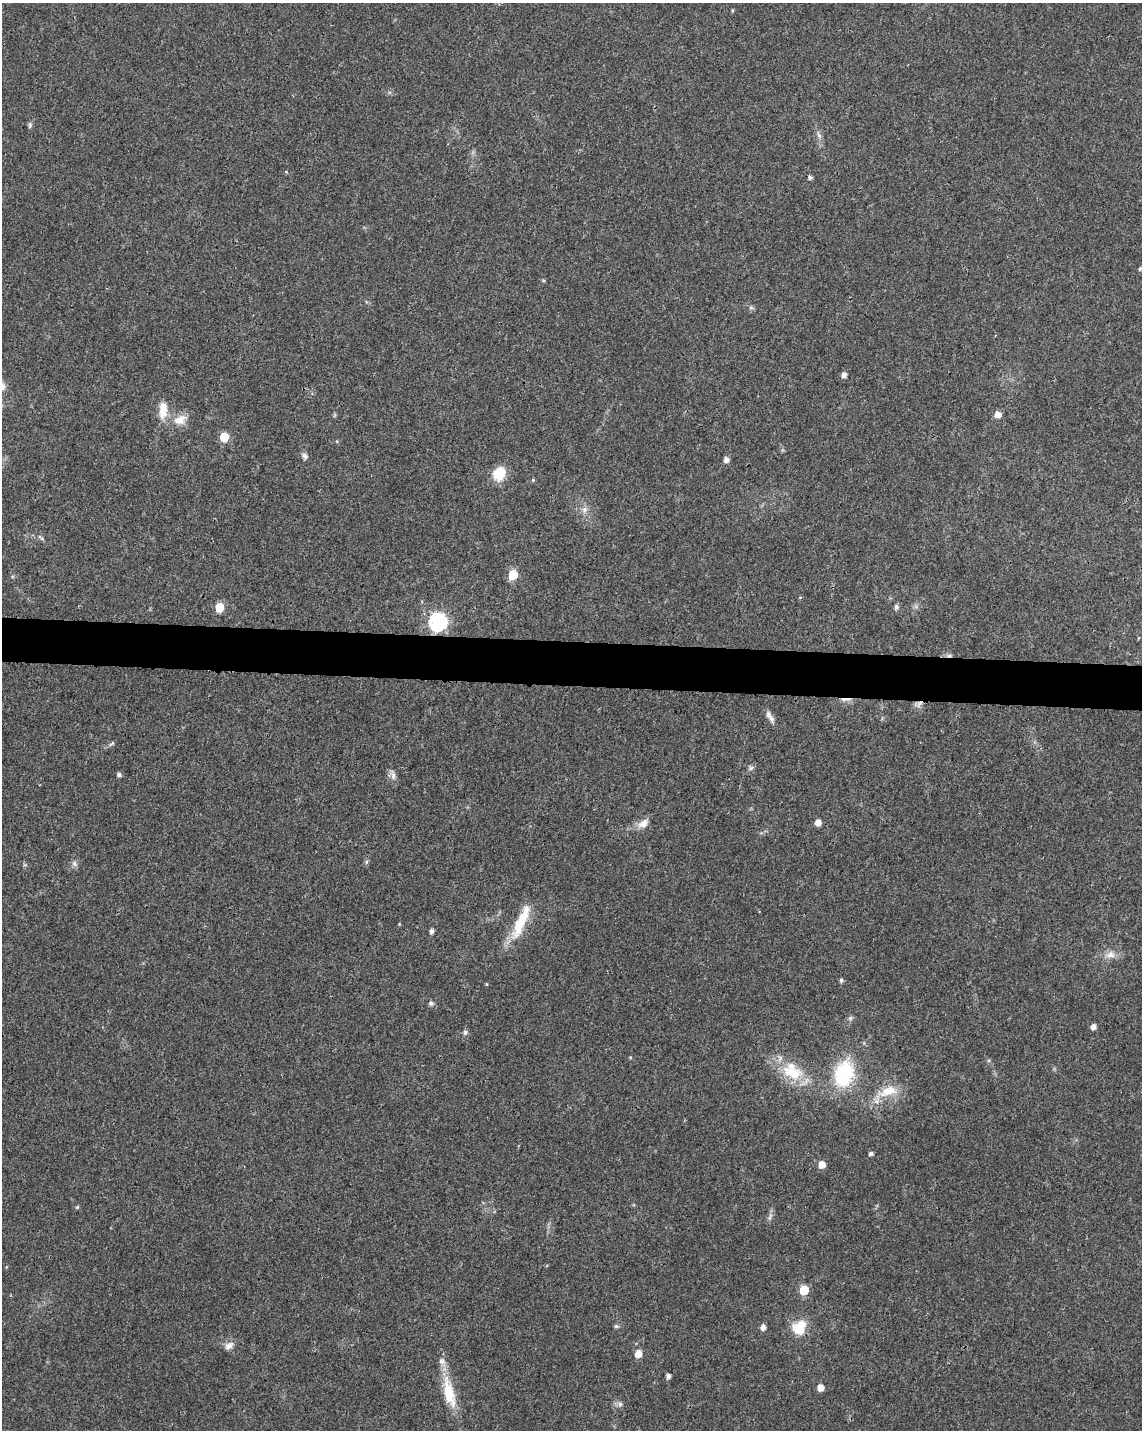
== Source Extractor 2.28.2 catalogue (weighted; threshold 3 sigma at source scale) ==
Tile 6 of 4 x 3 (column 2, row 2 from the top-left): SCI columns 1144-2283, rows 1661-3088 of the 4573 x 4801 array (HDU 1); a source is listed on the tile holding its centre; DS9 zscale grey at full resolution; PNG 1144 x 1432 px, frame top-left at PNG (2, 3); no overlay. Shown black and unused: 3% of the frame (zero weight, under 3 of 4 exposures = <1% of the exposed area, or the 3 px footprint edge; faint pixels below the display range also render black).
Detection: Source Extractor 2.28.2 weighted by HDU 2 'WHT'; one run over the whole footprint, this tile lists its part. Background 0.0197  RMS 0.0028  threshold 0.0128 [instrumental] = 3 sigma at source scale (4.5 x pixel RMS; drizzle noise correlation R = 1.50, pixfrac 1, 0.0396/0.0396 arcsec/px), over >= 5 px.
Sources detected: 63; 2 cosmic-ray / hot-pixel residue — not listed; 3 inside a brighter listed object's ellipse — not listed separately; the other 58 listed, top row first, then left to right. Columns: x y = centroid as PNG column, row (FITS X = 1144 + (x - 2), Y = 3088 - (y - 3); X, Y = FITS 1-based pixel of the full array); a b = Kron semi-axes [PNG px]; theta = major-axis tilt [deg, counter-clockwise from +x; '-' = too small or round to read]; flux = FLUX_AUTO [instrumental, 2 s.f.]
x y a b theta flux
732 10 5 4 - 0.31
30 125 9 5 78 0.61
819 135 10 5 -69 1
810 177 4 4 - 0.81
1140 269 6 4 63 0.46
751 308 7 4 -1 0.51
844 375 5 5 - 1.4
2 386 12 11 - 2.6
163 410 22 10 87 4.4
998 414 6 6 - 2.3
180 420 18 13 46 3.6
224 437 6 5 - 10
304 456 10 6 -45 0.97
726 459 5 5 - 1.7
499 474 16 13 63 6
533 480 5 5 - 0.34
584 510 10 8 68 1.4
41 538 11 4 -41 0.62
513 575 6 5 - 11
219 607 6 5 - 8.8
896 607 6 5 - 0.82
438 622 8 7 - 78
917 705 11 3 -29 0.62
771 718 11 7 -68 1.2
111 744 10 3 29 0.56
750 768 7 7 - 0.73
119 775 5 5 - 0.78
393 775 16 6 -75 1.4
818 822 5 5 - 2.5
643 823 15 10 33 2.5
366 862 6 5 - 0.52
74 864 9 7 -53 0.92
521 922 51 12 66 10
431 931 5 4 - 1
1110 955 14 10 5 2.4
841 980 5 5 - 0.62
486 984 4 4 - 0.27
431 1003 6 5 - 0.72
850 1018 7 5 47 0.62
1093 1027 5 4 - 1.6
465 1033 7 6 - 0.69
792 1073 33 19 -18 11
844 1074 29 20 73 21
888 1091 30 13 15 6.7
871 1153 4 4 - 0.8
822 1165 5 5 - 3.4
77 1207 5 4 - 0.37
770 1217 11 4 64 0.89
804 1290 6 5 - 12
616 1326 6 5 - 0.47
763 1327 6 5 - 1.5
799 1327 19 16 50 6.4
229 1346 13 9 39 1.8
638 1354 6 5 - 3.6
668 1376 5 4 - 1.1
820 1388 6 5 - 2.6
449 1393 44 13 -76 9.7
620 1404 7 6 - 0.85
Isophote crosses this tile's border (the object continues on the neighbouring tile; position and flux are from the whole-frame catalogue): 1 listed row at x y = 2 386